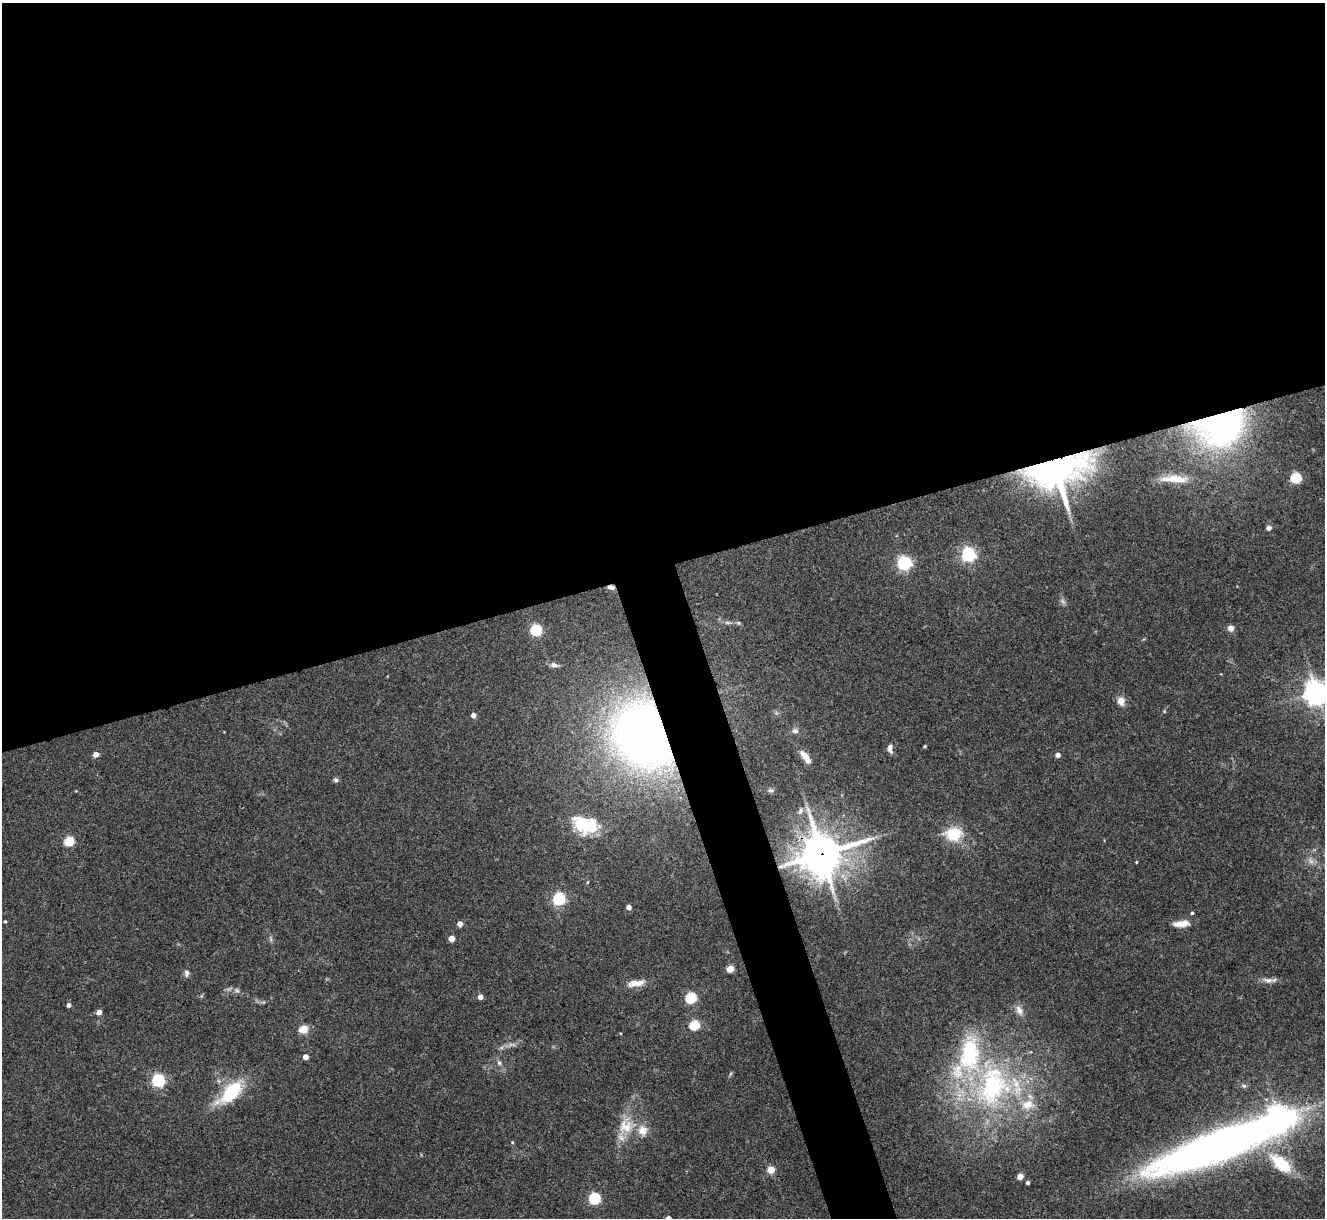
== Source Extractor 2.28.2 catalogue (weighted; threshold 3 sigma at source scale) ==
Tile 2 of 4 x 4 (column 2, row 1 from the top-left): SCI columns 1328-2650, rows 3920-5135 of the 5298 x 5285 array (HDU 1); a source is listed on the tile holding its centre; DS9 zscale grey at full resolution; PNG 1327 x 1220 px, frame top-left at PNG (2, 3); no overlay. Shown black and unused: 49% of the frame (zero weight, under 3 of 4 exposures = <1% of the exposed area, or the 3 px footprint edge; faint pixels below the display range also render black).
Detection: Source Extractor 2.28.2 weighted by HDU 2 'WHT'; one run over the whole footprint, this tile lists its part. Background 0.143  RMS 0.0071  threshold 0.0322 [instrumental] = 3 sigma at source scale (4.5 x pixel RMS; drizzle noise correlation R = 1.50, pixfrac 1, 0.05/0.05 arcsec/px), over >= 5 px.
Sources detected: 76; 2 too faint to see at this stretch — not listed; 8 inside a brighter listed object's ellipse — not listed separately; the other 66 listed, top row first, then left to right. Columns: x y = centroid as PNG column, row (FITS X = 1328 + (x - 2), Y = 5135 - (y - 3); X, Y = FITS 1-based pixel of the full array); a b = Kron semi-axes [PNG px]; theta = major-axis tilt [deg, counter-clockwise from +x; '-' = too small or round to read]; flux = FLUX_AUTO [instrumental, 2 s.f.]
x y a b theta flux
1221 427 68 46 23 190
1055 469 42 31 11 320
1296 478 5 5 - 57
1173 479 28 8 1 13
1269 528 5 5 - 3.9
968 554 6 6 - 160
904 563 6 6 - 150
611 587 9 5 -9 2.7
738 623 5 5 - 0.99
1231 628 7 6 - 3.6
536 630 5 5 - 80
554 665 8 6 -16 2.3
1317 692 8 8 - 570
1121 701 10 8 -79 5.6
473 715 5 5 - 3.6
795 731 9 7 -3 2.5
645 736 54 42 -59 560
925 746 4 3 - 0.77
890 748 11 6 -81 3
96 754 5 4 - 5.6
804 755 16 7 -44 5.8
1058 755 4 4 - 3.9
336 780 6 6 - 1.6
771 790 8 4 0 1.4
585 825 36 24 -30 32
953 834 20 15 2 21
69 841 5 5 - 42
822 854 16 14 25 1700
1136 862 4 3 - 0.56
587 882 5 3 - 0.72
559 899 6 5 - 110
629 907 4 4 - 4.2
1192 913 3 3 - 1.1
5 921 3 3 - 0.77
460 924 5 4 - 4.7
1181 924 20 7 7 7.8
451 938 4 4 - 9.2
730 969 5 4 - 16
186 973 10 6 -85 2.2
1268 980 13 7 -7 3.7
635 982 16 9 18 6.9
237 991 7 4 -1 1.4
480 997 4 4 - 4.8
691 998 5 5 - 70
69 1005 4 4 - 2.4
1019 1010 13 8 -64 4.6
99 1012 4 4 - 4.9
694 1025 5 5 - 46
303 1029 5 5 - 30
306 1057 4 4 - 6.3
499 1063 7 5 -68 1.6
730 1074 6 4 71 0.91
158 1080 6 5 - 120
993 1086 66 45 77 150
1244 1086 6 5 - 1.4
231 1092 37 17 43 36
1279 1116 7 7 - 570
625 1127 24 20 34 18
512 1142 4 4 - 0.75
1217 1143 140 29 20 510
1281 1164 35 16 -40 29
771 1170 5 4 - 19
1020 1176 4 4 - 10
1028 1182 4 4 - 1.8
594 1198 5 5 - 85
668 1218 4 4 - 3.5
Overlapping masked pixels (flux is a lower limit): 6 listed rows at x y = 1221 427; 1055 469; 611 587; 645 736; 822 854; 1217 1143
Isophote crosses this tile's border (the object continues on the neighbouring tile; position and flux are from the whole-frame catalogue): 3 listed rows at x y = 1317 692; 1217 1143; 668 1218